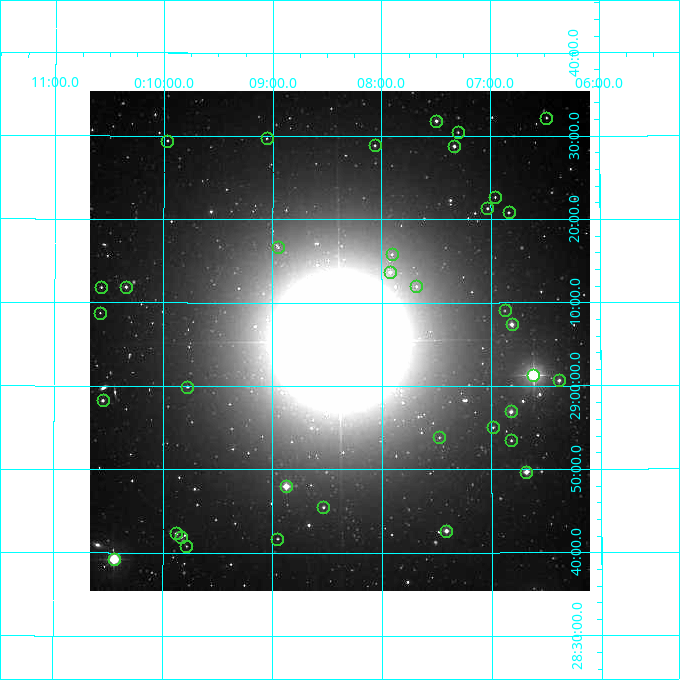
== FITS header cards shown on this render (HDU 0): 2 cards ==
NAXIS1  =                  500
NAXIS2  =                  500

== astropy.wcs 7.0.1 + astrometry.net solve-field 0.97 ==
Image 500 x 500 px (HDU 0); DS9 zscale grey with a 90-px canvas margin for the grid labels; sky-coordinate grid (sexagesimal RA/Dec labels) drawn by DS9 from the SOLVED WCS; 36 Tycho-2 reference stars matched to detected sources circled (green)
Header WCS: none
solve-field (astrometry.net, Tycho-2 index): SOLVED blind (the file carries no WCS)
Solved WCS: RA---TAN-SIP/DEC--TAN-SIP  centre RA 00:08:23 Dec +29:05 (2.10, +29.09 deg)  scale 7.2 arcsec/px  FOV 60.0' x 60.0'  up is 0 deg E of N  parity normal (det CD < 0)
(file carries no celestial WCS; the grid is the blind solution)
Tycho-2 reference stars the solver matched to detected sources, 36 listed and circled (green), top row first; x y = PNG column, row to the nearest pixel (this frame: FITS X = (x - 90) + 1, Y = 500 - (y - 91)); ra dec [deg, ICRS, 3 dp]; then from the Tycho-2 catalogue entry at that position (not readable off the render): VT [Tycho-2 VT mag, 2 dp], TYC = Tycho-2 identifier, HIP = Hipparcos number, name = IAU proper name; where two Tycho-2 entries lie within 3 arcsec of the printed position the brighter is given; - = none
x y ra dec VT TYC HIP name
546 118 1.621 +29.537 11.87 1735-94-1 - -
436 121 1.875 +29.531 10.23 1735-96-1 - -
458 132 1.824 +29.508 11.59 1735-34-1 - -
267 138 2.264 +29.495 12.20 1735-8-1 - -
167 141 2.492 +29.491 12.00 1735-32-1 - -
375 145 2.016 +29.482 11.19 1735-18-1 - -
454 146 1.834 +29.480 10.43 1735-11-1 - -
495 197 1.740 +29.378 12.27 1735-241-1 - -
487 208 1.757 +29.356 11.45 1735-288-1 - -
509 212 1.709 +29.347 11.51 1735-312-1 - -
278 247 2.238 +29.278 12.27 1735-461-1 - -
392 254 1.977 +29.264 12.01 1735-503-1 - -
390 272 1.981 +29.228 11.34 1735-570-1 - -
416 286 1.920 +29.200 12.13 1735-642-1 - -
101 287 2.643 +29.197 11.66 1735-2215-1 - -
126 287 2.586 +29.198 10.71 1735-2275-1 - -
505 310 1.719 +29.151 12.87 1735-731-1 - -
100 313 2.645 +29.146 12.74 1735-2109-1 - -
512 324 1.703 +29.123 9.72 1735-783-1 - -
533 375 1.653 +29.022 6.14 1735-927-1 544 -
559 380 1.595 +29.011 10.34 1735-937-1 - -
187 387 2.445 +28.998 11.56 1735-929-1 - -
103 400 2.638 +28.971 10.36 1735-2203-1 - -
511 411 1.705 +28.949 9.91 1735-1025-1 - -
493 427 1.746 +28.917 12.48 1735-1058-1 - -
439 437 1.869 +28.897 12.26 1735-1086-1 - -
511 440 1.704 +28.891 11.82 1735-1102-1 - -
526 472 1.670 +28.828 9.14 1735-1165-1 - -
286 486 2.219 +28.800 8.64 1735-1067-1 - -
323 507 2.134 +28.758 11.17 1735-868-1 - -
446 531 1.853 +28.711 9.63 1735-628-1 - -
176 533 2.470 +28.705 10.55 1735-659-1 - -
181 537 2.458 +28.699 10.86 1735-624-1 - -
277 539 2.238 +28.695 11.51 1735-658-1 - -
186 546 2.446 +28.680 12.00 1735-679-1 - -
114 559 2.611 +28.653 7.34 1735-2104-1 852 -